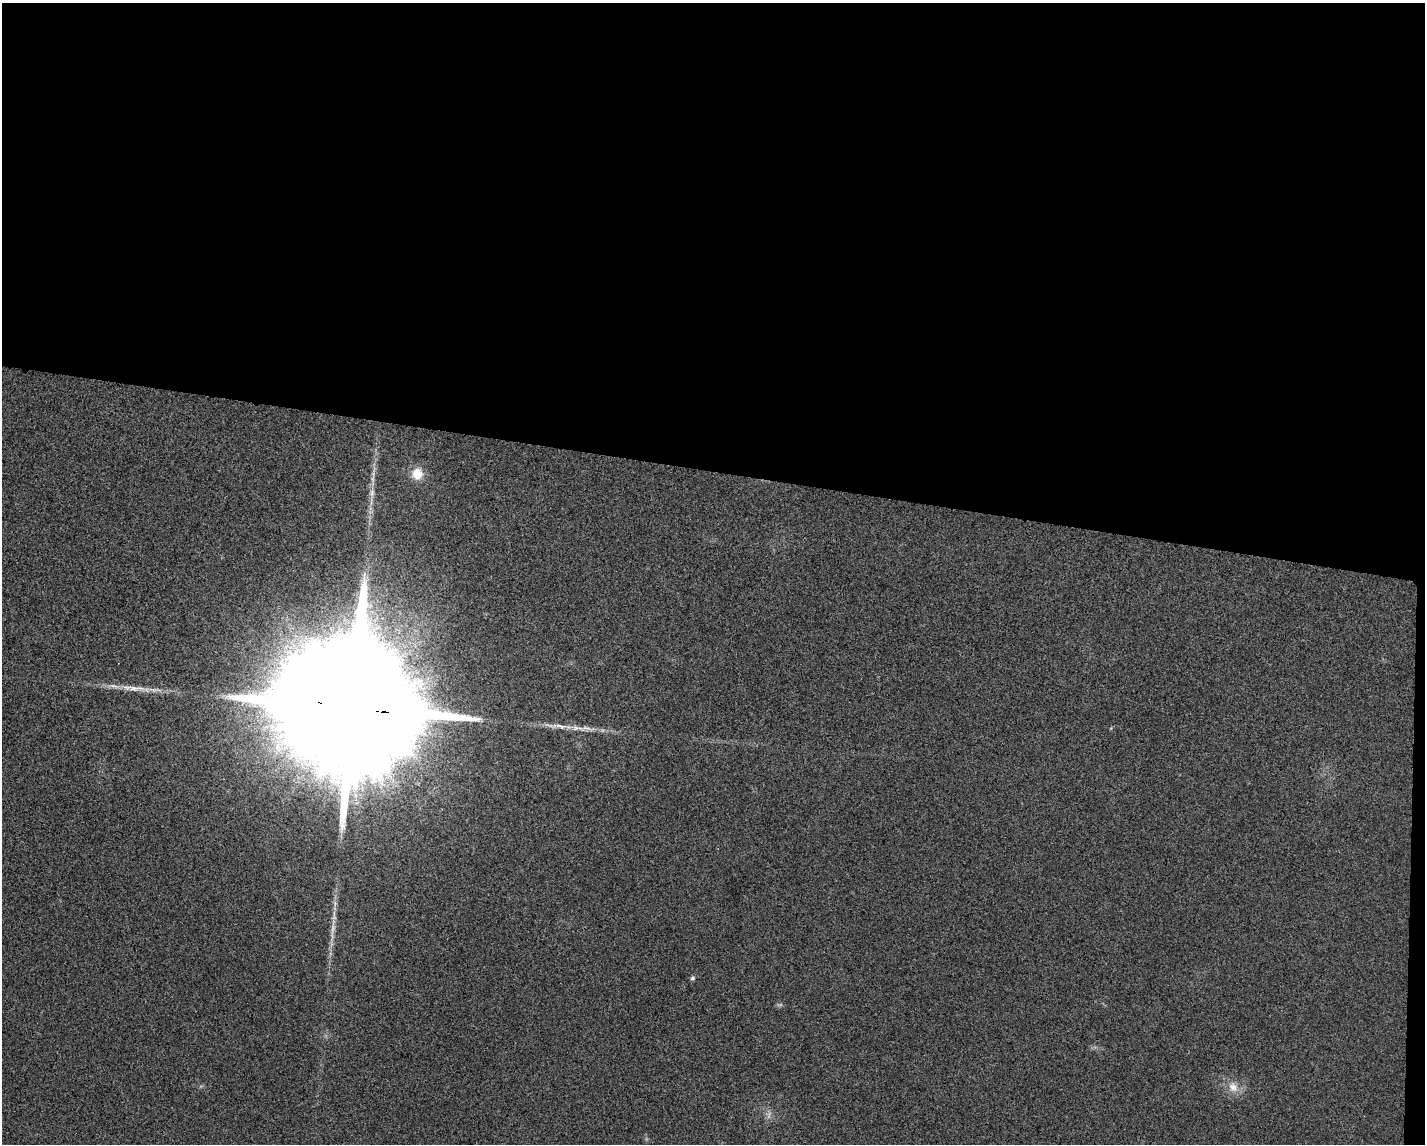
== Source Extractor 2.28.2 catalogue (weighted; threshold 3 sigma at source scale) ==
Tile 3 of 3 x 4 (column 3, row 1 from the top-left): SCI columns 2957-4379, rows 3434-4575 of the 4599 x 4579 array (HDU 1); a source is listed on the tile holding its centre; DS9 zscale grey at full resolution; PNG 1427 x 1146 px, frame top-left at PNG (2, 3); no overlay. Shown black and unused: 42% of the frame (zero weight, under 3 of 4 exposures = <1% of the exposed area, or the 3 px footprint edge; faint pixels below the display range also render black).
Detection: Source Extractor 2.28.2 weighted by HDU 2 'WHT'; one run over the whole footprint, this tile lists its part. Background 0.0249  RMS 0.006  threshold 0.0268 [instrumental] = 3 sigma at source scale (4.5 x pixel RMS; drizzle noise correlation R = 1.50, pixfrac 1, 0.05/0.05 arcsec/px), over >= 5 px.
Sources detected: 11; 2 too faint to see at this stretch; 1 long thin detection or spike segment (spike, bleed or trail) — not listed; the other 8 listed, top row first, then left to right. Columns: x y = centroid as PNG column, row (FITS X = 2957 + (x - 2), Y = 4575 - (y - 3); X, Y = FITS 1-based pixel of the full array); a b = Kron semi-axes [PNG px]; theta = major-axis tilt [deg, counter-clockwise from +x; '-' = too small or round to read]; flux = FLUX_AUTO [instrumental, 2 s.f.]
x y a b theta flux
417 474 12 11 - 12
372 493 21 7 85 6.2
135 688 34 8 -2 10
352 707 46 31 -10 61000
586 728 29 8 -5 7.5
333 930 45 6 84 10
692 978 6 6 - 1.3
1233 1087 16 13 -62 8.3
Overlapping masked pixels (flux is a lower limit): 1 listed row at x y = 352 707